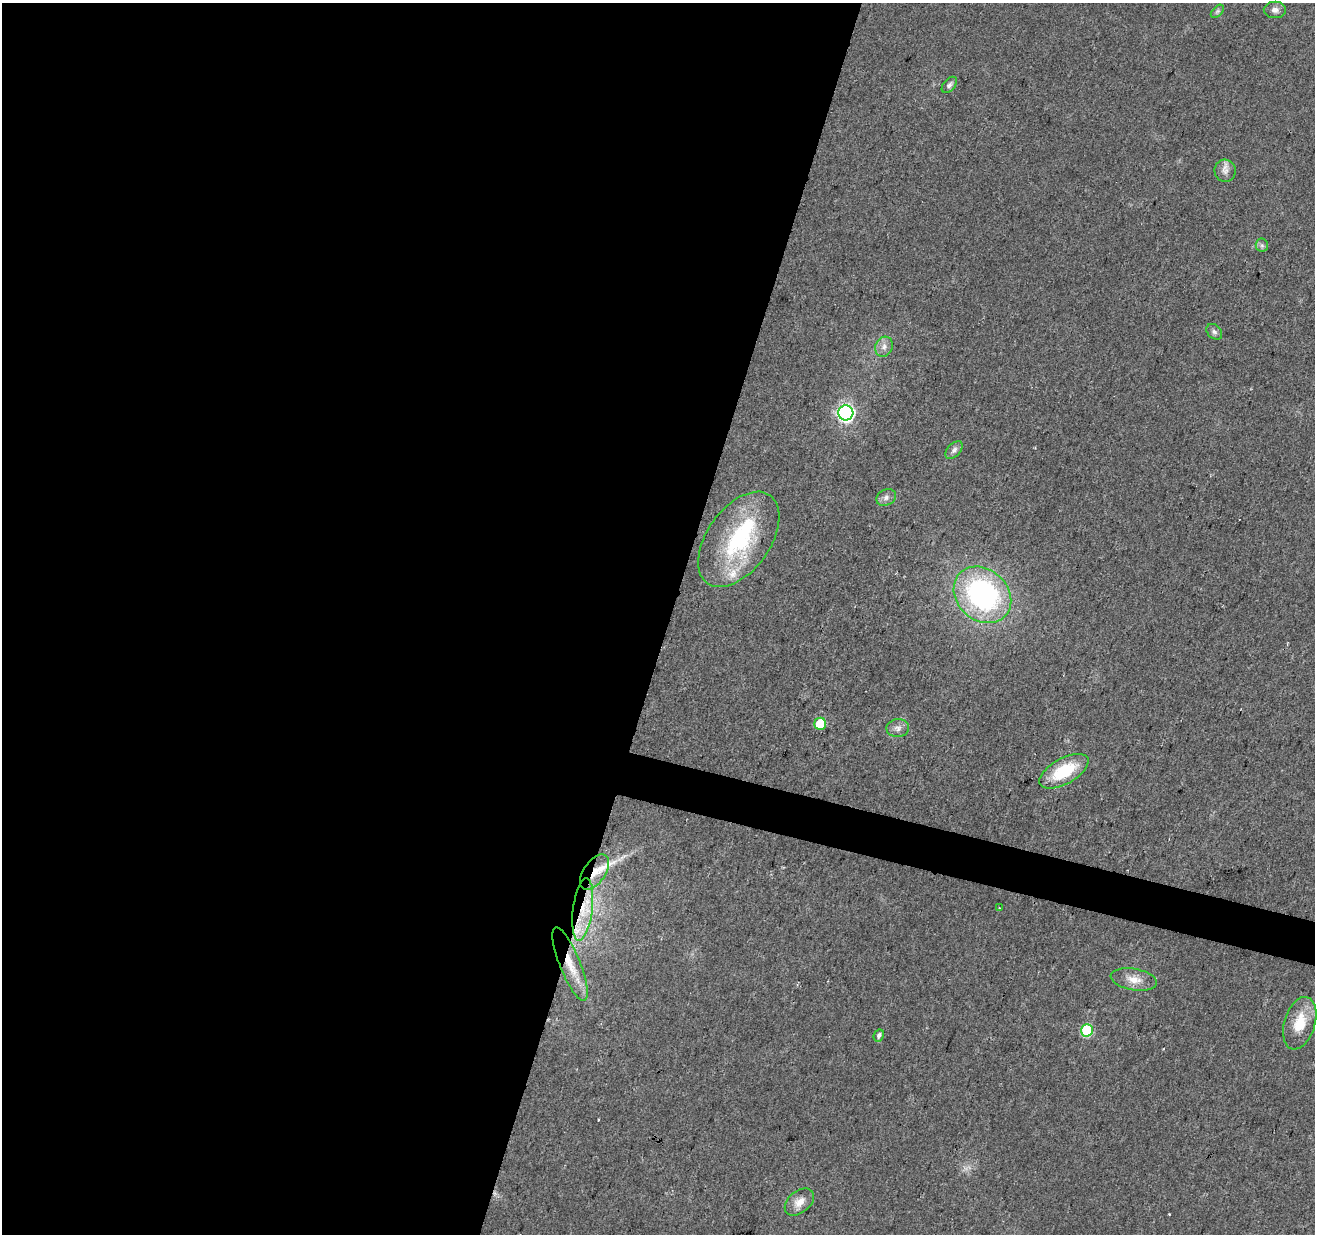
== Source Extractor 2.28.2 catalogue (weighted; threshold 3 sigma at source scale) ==
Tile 5 of 4 x 4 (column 1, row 2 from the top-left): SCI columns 3-1315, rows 2744-3975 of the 5253 x 5423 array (HDU 1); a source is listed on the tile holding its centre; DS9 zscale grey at full resolution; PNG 1317 x 1236 px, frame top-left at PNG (2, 3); each listed source drawn as its Kron ellipse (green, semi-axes under 4 px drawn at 4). Shown black and unused: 53% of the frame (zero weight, under 2 of 3 exposures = <1% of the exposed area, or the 3 px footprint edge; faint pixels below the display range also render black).
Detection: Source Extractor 2.28.2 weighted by HDU 2 'WHT'; one run over the whole footprint, this tile lists its part. Background 0.0431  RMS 0.0057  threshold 0.0255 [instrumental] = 3 sigma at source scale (4.5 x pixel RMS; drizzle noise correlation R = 1.50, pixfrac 1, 0.0396/0.0396 arcsec/px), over >= 5 px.
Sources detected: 30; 1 inside a brighter object's white glare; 2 cosmic-ray / hot-pixel residue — neither listed nor drawn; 3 inside a brighter listed object's ellipse — not listed separately; the other 24 listed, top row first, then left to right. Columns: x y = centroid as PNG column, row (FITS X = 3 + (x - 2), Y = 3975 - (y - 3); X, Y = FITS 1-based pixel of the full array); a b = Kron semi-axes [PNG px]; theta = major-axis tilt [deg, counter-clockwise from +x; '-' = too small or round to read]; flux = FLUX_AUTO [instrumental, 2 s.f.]
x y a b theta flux
1275 10 11 8 0 3
1217 11 8 4 45 1.3
949 85 9 6 49 1.8
1225 171 11 10 - 3.6
1262 245 6 6 - 1.4
1214 332 9 6 -46 1.9
884 347 10 8 66 3.6
846 413 7 7 - 160
954 450 10 6 46 2.3
886 497 10 8 27 2.6
739 539 54 31 54 64
982 595 31 25 -43 120
820 724 6 6 - 23
898 728 11 9 1 3.2
1064 771 27 12 29 27
594 872 20 11 55 10
999 908 3 2 - 0.47
583 909 31 9 83 19
570 964 39 10 -68 16
1134 979 23 10 -10 7.8
1300 1023 27 15 73 16
1087 1030 6 6 - 38
879 1035 6 5 - 1.9
799 1202 17 10 40 6.4
Overlapping masked pixels (flux is a lower limit): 3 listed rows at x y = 594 872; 583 909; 570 964